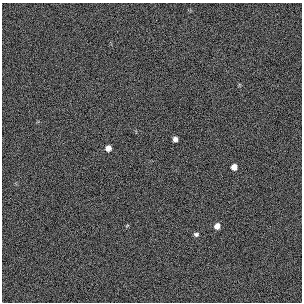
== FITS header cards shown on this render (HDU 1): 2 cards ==
NAXIS1  =                  300 / length of original image axis
NAXIS2  =                  300 / length of original image axis

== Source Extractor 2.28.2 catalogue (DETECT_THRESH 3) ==
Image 300 x 300 px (HDU 1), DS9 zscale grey, 1 PNG px = 1 image px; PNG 304 x 304 px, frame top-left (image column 1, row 300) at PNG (2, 3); no overlay
Background 384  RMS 67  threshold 200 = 3 sigma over >= 5 px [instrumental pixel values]
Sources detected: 5; all 5 listed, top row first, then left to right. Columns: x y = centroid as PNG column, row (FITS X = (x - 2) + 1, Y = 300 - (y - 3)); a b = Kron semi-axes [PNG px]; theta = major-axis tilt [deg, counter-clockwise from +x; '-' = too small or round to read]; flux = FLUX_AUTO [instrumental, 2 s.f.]
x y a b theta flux
175 139 5 4 - 17000
108 148 6 6 - 25000
234 167 6 6 - 26000
217 226 6 6 - 26000
196 234 6 5 - 9700